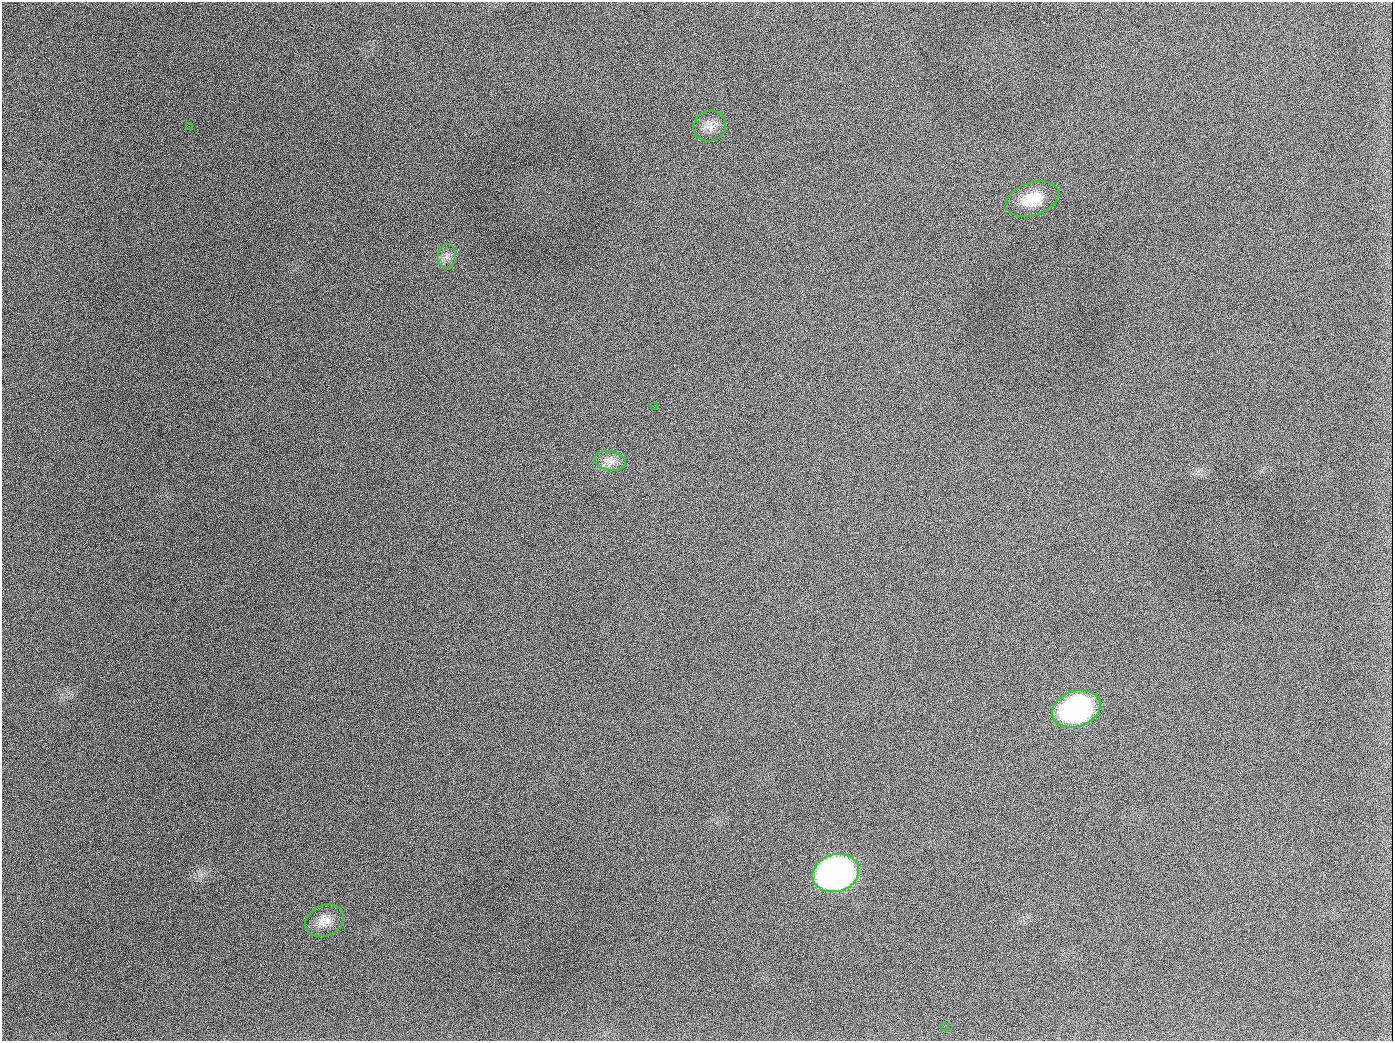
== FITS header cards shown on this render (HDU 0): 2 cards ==
NAXIS1  =                 1391
NAXIS2  =                 1039

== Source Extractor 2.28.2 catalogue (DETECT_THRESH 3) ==
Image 1391 x 1039 px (HDU 0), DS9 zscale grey, 1 PNG px = 1 image px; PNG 1395 x 1043 px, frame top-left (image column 1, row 1039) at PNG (2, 2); each listed source drawn as its Kron ellipse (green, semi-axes under 4 px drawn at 4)
Background 2500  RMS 92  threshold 276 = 3 sigma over >= 5 px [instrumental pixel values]
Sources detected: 10; all 10 listed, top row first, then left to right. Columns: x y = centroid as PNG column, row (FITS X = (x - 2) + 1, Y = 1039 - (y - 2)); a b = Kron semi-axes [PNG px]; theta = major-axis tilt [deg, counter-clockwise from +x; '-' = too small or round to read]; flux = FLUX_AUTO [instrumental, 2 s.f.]
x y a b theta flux
189 126 2 2 - 5.3e+03
710 126 16 15 - 6.5e+04
1032 199 27 16 18 1.7e+05
447 256 12 9 87 4.0e+04
654 407 2 2 - 3.0e+03
610 461 16 9 -10 5.4e+04
1076 709 25 18 18 1.3e+06
836 873 24 19 17 3.0e+06
325 921 20 15 23 8.9e+04
944 1026 2 2 - 3.5e+03